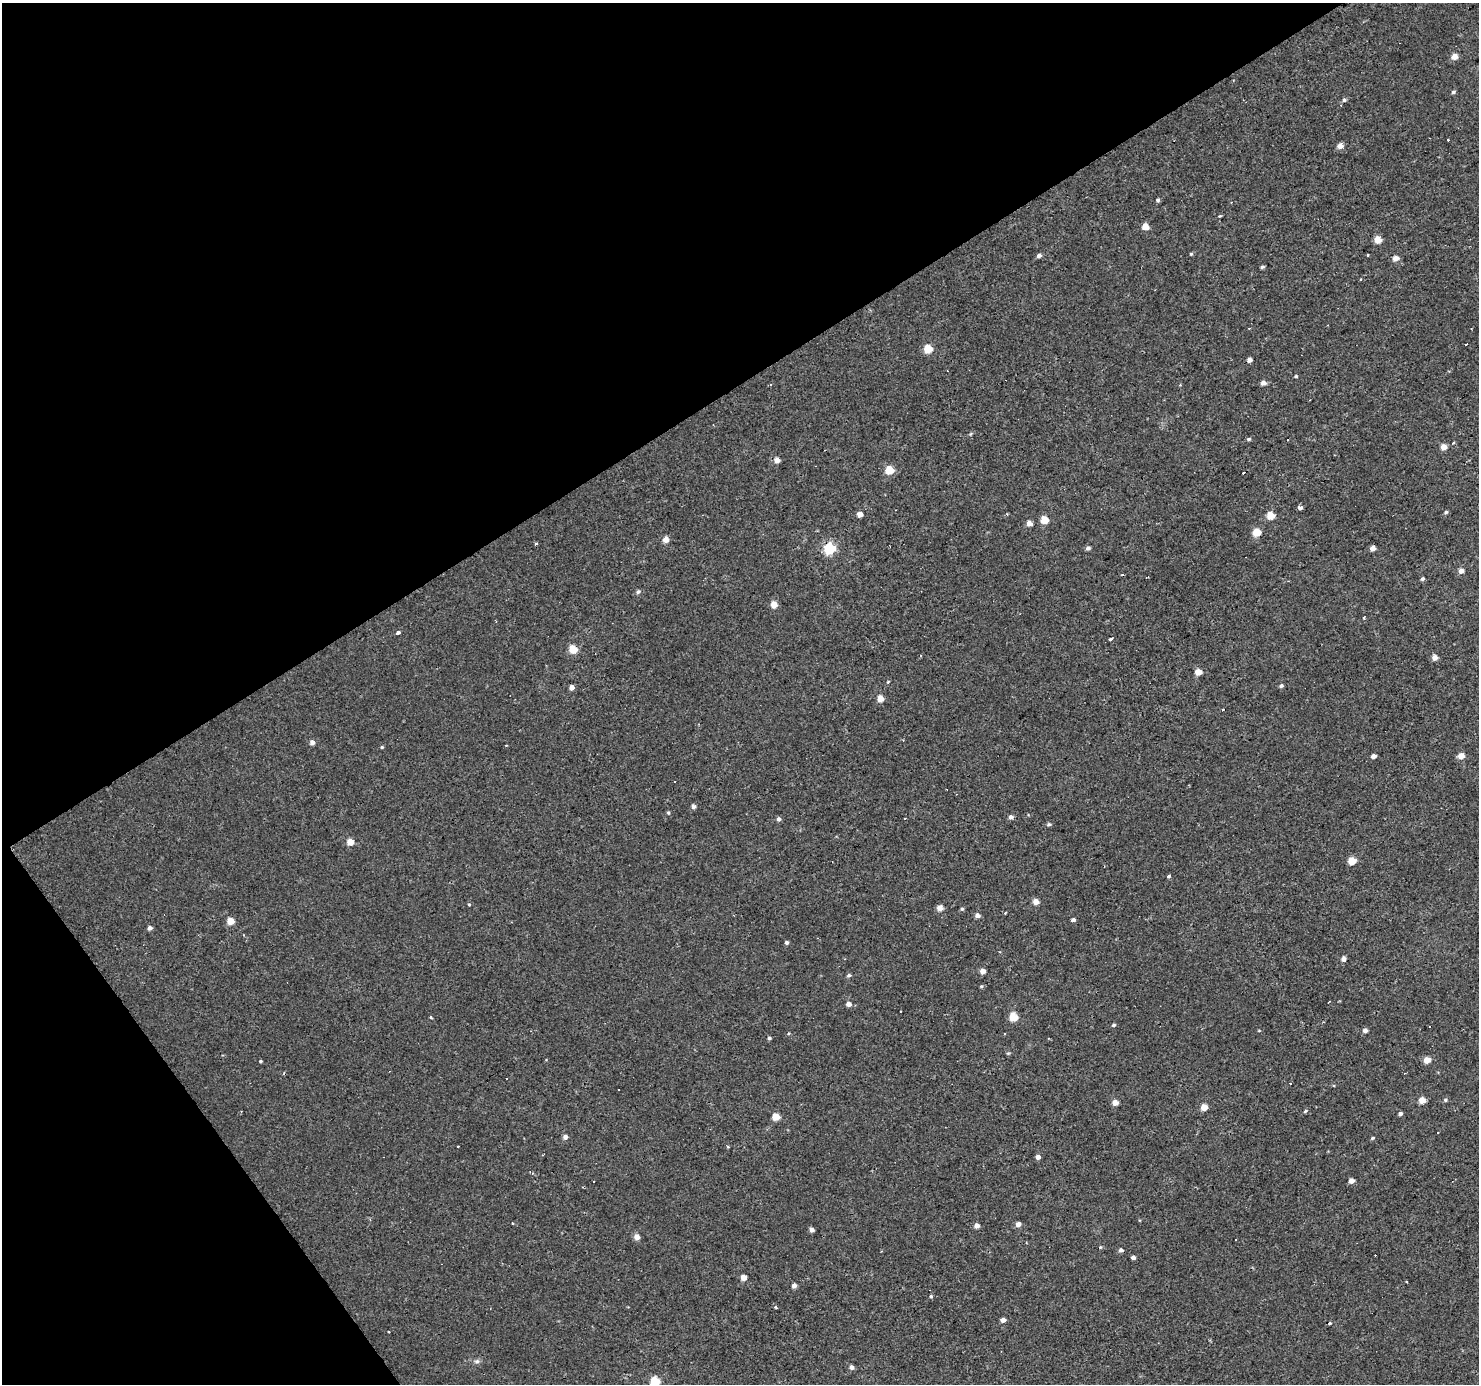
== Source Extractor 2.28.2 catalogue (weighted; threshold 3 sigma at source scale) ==
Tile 5 of 4 x 4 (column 1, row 2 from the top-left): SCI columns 1-1477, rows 2947-4328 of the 5909 x 5828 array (HDU 1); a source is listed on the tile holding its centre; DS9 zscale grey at full resolution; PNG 1481 x 1386 px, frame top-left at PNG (2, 3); no overlay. Shown black and unused: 33% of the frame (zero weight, under 2 of 3 exposures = <1% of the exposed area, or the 3 px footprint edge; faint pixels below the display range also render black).
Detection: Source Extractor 2.28.2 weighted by HDU 2 'WHT'; one run over the whole footprint, this tile lists its part. Background 0.00319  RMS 0.003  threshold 0.0134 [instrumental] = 3 sigma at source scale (4.5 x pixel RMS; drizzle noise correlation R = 1.50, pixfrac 1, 0.0396/0.0396 arcsec/px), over >= 5 px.
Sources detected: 139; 21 cosmic-ray / hot-pixel residue — not listed; the other 118 listed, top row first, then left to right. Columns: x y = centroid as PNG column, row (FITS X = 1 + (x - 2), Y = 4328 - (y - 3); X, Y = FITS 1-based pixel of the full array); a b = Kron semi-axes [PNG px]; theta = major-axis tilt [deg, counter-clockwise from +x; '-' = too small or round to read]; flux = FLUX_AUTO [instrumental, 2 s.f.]
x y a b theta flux
1454 57 5 4 - 3
1453 92 5 4 - 0.61
1344 100 6 5 - 0.64
1448 139 3 3 - 1
1340 146 4 4 - 3.1
1158 200 5 4 - 0.55
1220 216 5 4 - 0.32
1145 227 5 4 - 4.3
1378 240 5 4 - 6.2
1191 254 4 4 - 0.36
1039 255 5 4 - 1.1
1395 258 6 5 - 2.1
1262 267 4 3 - 0.54
1360 279 3 2 - 0.21
1465 344 3 3 - 0.87
928 349 5 5 - 8
1249 360 4 4 - 1.7
1296 376 4 3 - 0.32
1263 383 5 4 - 1.7
1249 439 6 4 17 0.47
1288 440 3 3 - 2.8
1453 443 4 3 - 0.82
1443 447 4 4 - 3.2
777 460 5 5 - 2.3
889 470 5 5 - 9
1300 508 4 4 - 1.7
1446 512 4 4 - 0.54
860 514 4 4 - 2.4
1270 515 5 5 - 6.9
1044 520 5 5 - 7.6
1029 523 5 4 - 2.2
1256 532 5 5 - 7.3
666 539 5 5 - 2.9
536 544 3 3 - 1
829 548 6 5 - 33
1088 548 5 4 - 0.83
1372 548 4 4 - 2.1
1461 571 4 4 - 2
1123 575 4 3 - 0.28
1422 579 4 4 - 0.59
638 592 6 5 - 0.73
774 604 5 4 - 4.4
397 633 4 3 - 2.5
1111 638 4 3 - 2.8
573 649 5 5 - 7.7
1435 658 5 4 - 2.6
1198 672 5 4 - 4.2
888 682 5 4 - 0.32
1281 686 4 4 - 0.75
571 687 4 4 - 1.8
880 699 5 4 - 4.2
312 742 5 5 - 1.5
382 747 4 3 - 0.31
1373 756 4 4 - 1.6
1461 756 4 4 - 3.8
675 782 3 3 - 0.95
694 806 5 4 - 1
668 813 5 4 - 0.38
1011 817 5 4 - 1
778 819 5 5 - 0.86
1049 824 5 4 - 0.55
350 842 5 5 - 4.5
1352 861 5 5 - 7.9
1168 876 4 3 - 0.83
1036 902 4 4 - 3
469 904 4 4 - 0.29
940 908 5 4 - 2.6
962 909 4 4 - 0.45
1005 913 3 3 - 0.33
977 915 5 4 - 1.6
1073 920 4 3 - 7.3
230 921 5 5 - 4.9
150 928 5 5 - 0.93
786 942 4 4 - 0.74
1343 959 5 4 - 1.4
983 971 4 4 - 2.3
849 975 5 4 - 0.64
981 986 5 4 - 0.35
1329 1002 3 2 - 0.35
849 1004 5 4 - 1.7
431 1017 3 3 - 0.38
1013 1017 5 5 - 11
1114 1025 4 4 - 0.54
1259 1030 5 3 - 0.24
1365 1031 4 4 - 1.3
789 1033 4 3 - 0.28
769 1038 4 4 - 0.55
1427 1060 5 4 - 3.9
260 1061 3 3 - 0.37
1422 1100 4 4 - 4.9
1445 1100 5 5 - 0.56
1115 1103 4 4 - 3
1204 1107 5 4 - 5
1305 1111 6 4 30 0.46
1400 1114 4 4 - 0.69
776 1117 5 5 - 6.3
565 1137 5 4 - 1.4
1373 1138 5 4 - 0.38
458 1147 3 2 - 0.37
728 1147 3 3 - 0.74
1038 1157 4 4 - 1.4
593 1181 3 3 - 0.72
1351 1181 4 4 - 2.2
1018 1224 5 4 - 1.7
976 1226 4 4 - 2
812 1230 4 4 - 1.2
637 1237 5 4 - 2.7
1121 1250 4 4 - 0.9
1133 1257 4 3 - 0.95
743 1278 4 4 - 3.1
794 1286 4 4 - 1.6
931 1296 5 4 - 0.41
776 1307 5 4 - 0.34
1003 1320 4 4 - 1.7
1330 1323 4 3 - 0.39
477 1361 8 6 13 0.82
851 1367 5 4 - 1.2
655 1381 5 5 - 14
Isophote crosses this tile's border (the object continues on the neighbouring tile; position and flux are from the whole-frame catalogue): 1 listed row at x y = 655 1381